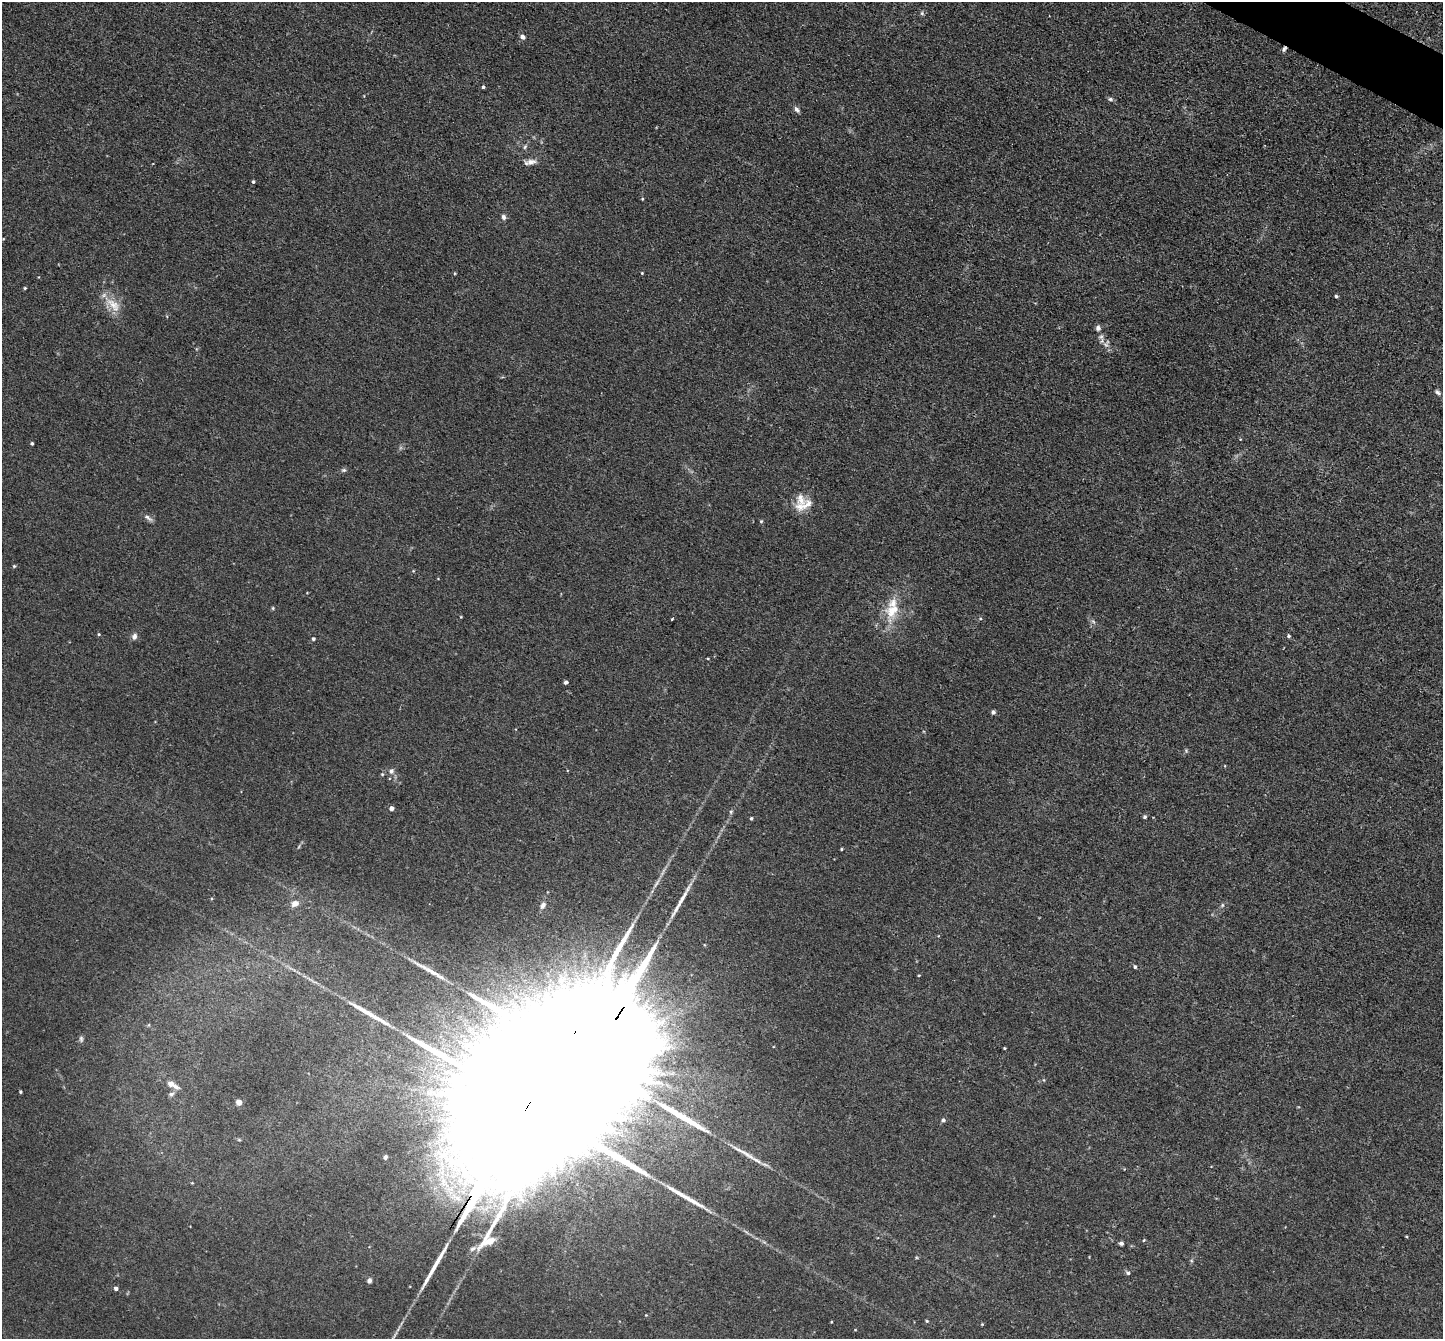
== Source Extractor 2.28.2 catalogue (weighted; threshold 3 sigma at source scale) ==
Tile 10 of 4 x 4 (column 2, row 3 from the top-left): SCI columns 1451-2891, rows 1630-2966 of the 5783 x 5794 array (HDU 1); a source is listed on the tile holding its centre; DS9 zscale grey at full resolution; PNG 1445 x 1341 px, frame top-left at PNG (2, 2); no overlay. Shown black and unused: <1% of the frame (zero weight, under 3 of 4 exposures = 2% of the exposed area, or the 3 px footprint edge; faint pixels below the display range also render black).
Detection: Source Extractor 2.28.2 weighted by HDU 2 'WHT'; one run over the whole footprint, this tile lists its part. Background 0.0185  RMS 0.0043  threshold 0.0194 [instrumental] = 3 sigma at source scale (4.5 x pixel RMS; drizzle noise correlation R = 1.50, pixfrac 1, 0.05/0.05 arcsec/px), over >= 5 px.
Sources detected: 82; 1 too faint to see at this stretch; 4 inside a brighter object's white glare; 5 long thin detections or spike segments (spike, bleed or trail) — not listed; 2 inside a brighter listed object's ellipse — not listed separately; the other 70 listed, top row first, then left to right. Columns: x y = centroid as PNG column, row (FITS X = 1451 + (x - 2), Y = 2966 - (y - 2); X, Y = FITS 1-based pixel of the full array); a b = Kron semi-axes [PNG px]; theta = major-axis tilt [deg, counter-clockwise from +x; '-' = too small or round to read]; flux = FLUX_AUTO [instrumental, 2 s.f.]
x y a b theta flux
922 13 6 5 - 0.72
523 37 6 5 - 1.6
1284 49 7 4 66 0.94
483 87 3 3 - 1
1110 99 7 5 -14 0.91
797 109 8 5 -48 1.3
525 147 7 3 54 0.69
531 162 17 7 10 2.6
253 182 3 3 - 0.68
642 199 3 3 - 0.41
503 217 6 5 - 1.3
642 273 3 3 - 0.37
25 288 4 3 - 0.49
1336 296 4 4 - 0.66
113 305 26 12 -43 7
1098 328 7 6 - 1.3
1101 337 8 7 - 1.6
1437 392 10 6 -36 1.4
32 443 4 3 - 0.66
344 470 6 5 - 0.79
801 499 23 13 -72 5.7
148 518 14 5 -35 1.5
761 521 5 4 - 0.5
14 566 4 4 - 0.54
413 571 4 3 - 0.36
273 608 5 4 - 0.49
892 610 24 19 51 12
980 618 5 3 - 0.44
672 619 2 2 - 0.42
1093 621 7 4 -20 0.75
99 634 4 4 - 0.49
134 636 8 6 66 1.7
1289 636 5 4 - 0.69
313 639 4 4 - 0.79
708 659 4 2 - 0.32
566 682 4 4 - 1.1
993 712 5 5 - 0.93
1186 750 6 4 -20 0.51
391 771 7 6 - 1.4
382 774 4 4 - 0.47
391 808 4 4 - 2.1
1145 817 4 4 - 0.79
751 818 4 4 - 0.59
842 849 3 3 - 0.42
682 898 28 6 58 5.2
295 903 8 6 25 3
543 905 9 6 58 1.8
1222 905 6 4 89 0.57
1135 967 4 3 - 0.72
919 975 4 2 - 0.35
81 1039 9 5 -81 0.88
1004 1048 3 2 - 0.34
1044 1080 5 3 - 0.38
173 1085 19 7 -30 3.1
20 1092 3 3 - 0.52
171 1094 7 5 17 0.97
530 1101 135 19 57 96000
239 1102 5 4 - 3.3
943 1120 5 4 - 0.95
747 1155 32 5 -33 4.8
385 1157 5 4 - 0.81
1144 1240 5 3 - 0.37
1121 1243 5 4 - 1.1
1128 1273 5 5 - 0.79
369 1280 6 5 - 1.1
116 1288 4 4 - 1.5
646 1315 4 3 - 0.29
927 1321 4 4 - 0.48
831 1322 4 2 - 0.33
982 1324 4 4 - 0.35
Overlapping masked pixels (flux is a lower limit): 2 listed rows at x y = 1284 49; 530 1101
Isophote crosses this tile's border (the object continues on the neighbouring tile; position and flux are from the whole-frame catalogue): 1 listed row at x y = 1437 392